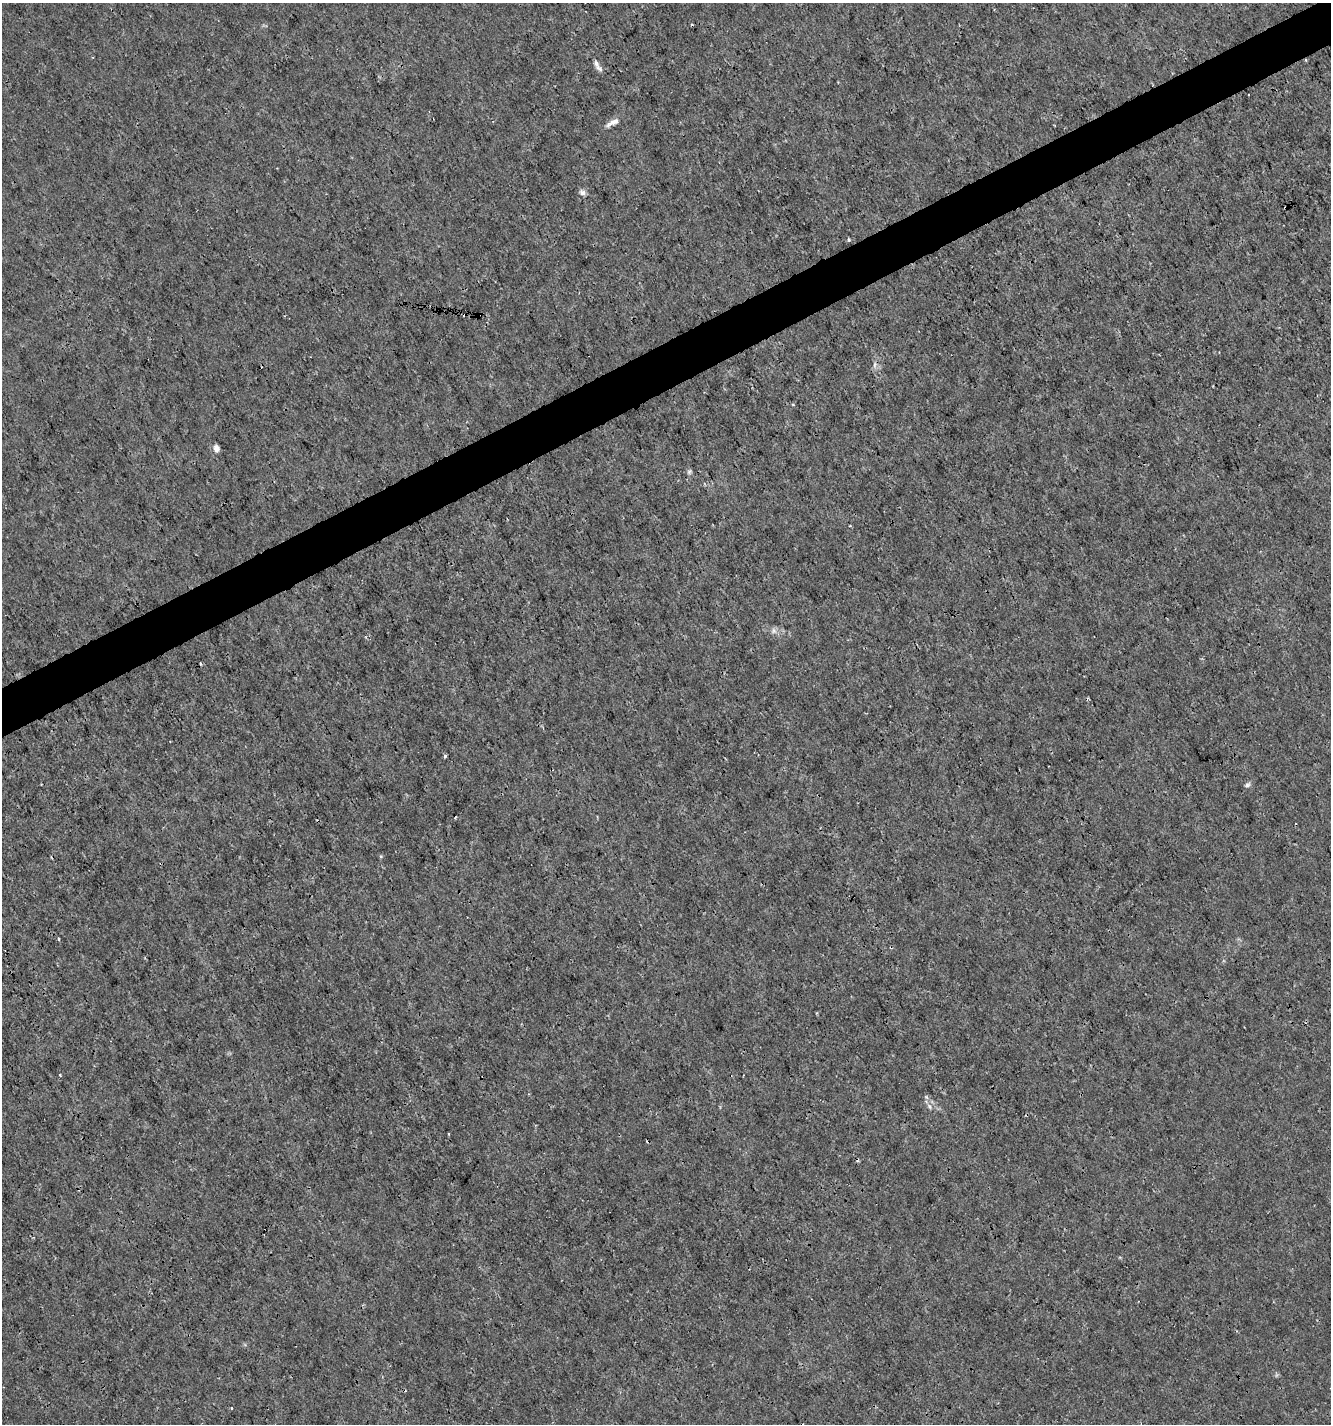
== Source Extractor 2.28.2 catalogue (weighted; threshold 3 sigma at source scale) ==
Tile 10 of 4 x 4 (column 2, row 3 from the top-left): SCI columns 1423-2751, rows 1426-2847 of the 5560 x 5690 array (HDU 1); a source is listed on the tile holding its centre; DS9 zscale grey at full resolution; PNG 1333 x 1426 px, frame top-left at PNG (2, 3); no overlay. Shown black and unused: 4% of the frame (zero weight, under 3 of 4 exposures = <1% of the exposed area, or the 3 px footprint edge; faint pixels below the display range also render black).
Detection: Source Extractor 2.28.2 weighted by HDU 2 'WHT'; one run over the whole footprint, this tile lists its part. Background 1.03e-04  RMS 9.4e-04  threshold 0.00422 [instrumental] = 3 sigma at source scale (4.5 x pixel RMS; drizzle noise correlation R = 1.50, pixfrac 1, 0.0396/0.0396 arcsec/px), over >= 5 px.
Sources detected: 24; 6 cosmic-ray / hot-pixel residue — not listed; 1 inside a brighter listed object's ellipse — not listed separately; the other 17 listed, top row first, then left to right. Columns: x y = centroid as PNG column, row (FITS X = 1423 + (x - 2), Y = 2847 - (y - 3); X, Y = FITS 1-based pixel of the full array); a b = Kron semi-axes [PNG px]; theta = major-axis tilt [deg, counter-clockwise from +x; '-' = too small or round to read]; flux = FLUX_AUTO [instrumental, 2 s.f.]
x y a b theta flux
599 69 13 5 -38 0.32
612 122 19 6 27 0.62
582 192 9 7 -27 0.31
849 240 4 4 - 0.13
875 365 9 4 81 0.25
793 404 3 3 - 0.12
216 448 8 6 -78 0.49
689 471 7 5 55 0.18
774 631 9 7 -68 0.35
445 756 4 3 - 0.13
1247 785 9 5 23 0.22
381 856 5 4 - 0.099
59 939 3 2 - 0.13
60 1075 3 3 - 0.093
929 1106 8 6 -60 0.29
449 1134 4 2 - 0.085
232 1408 3 3 - 0.17